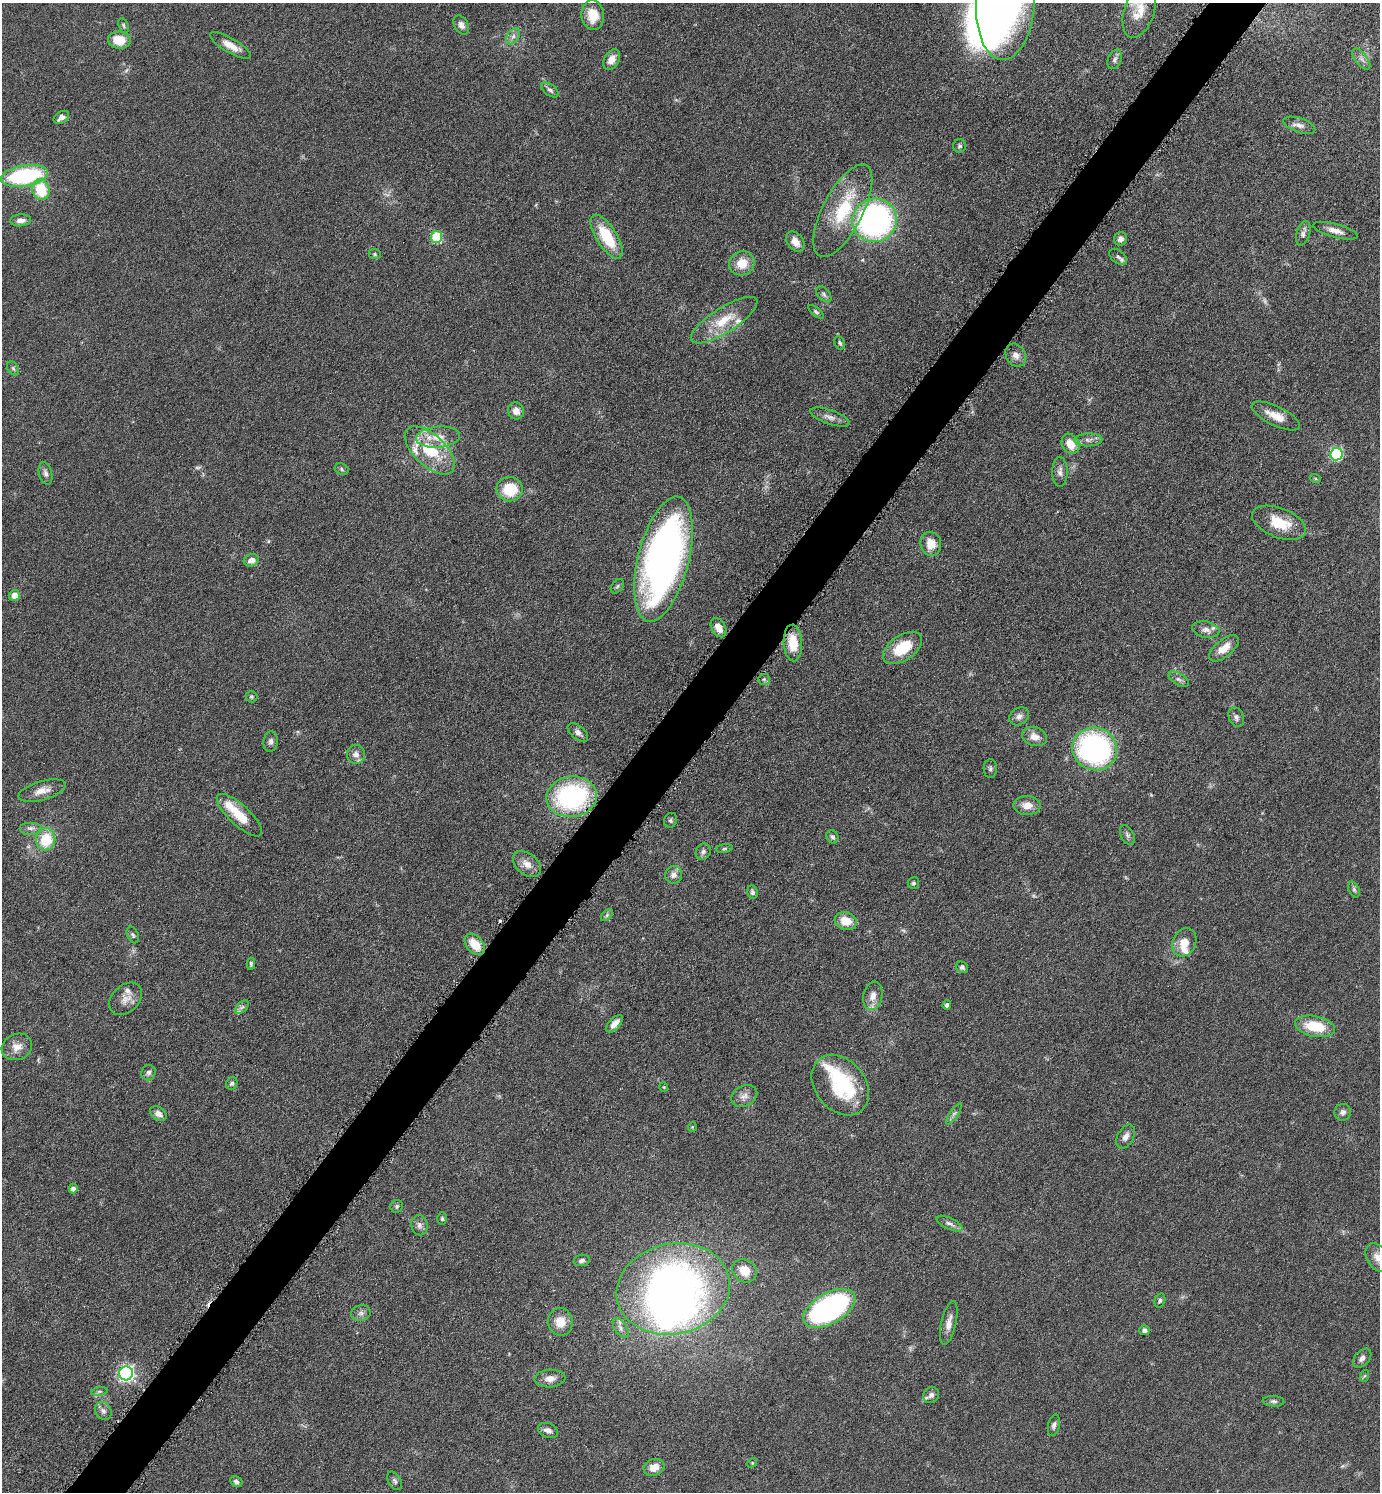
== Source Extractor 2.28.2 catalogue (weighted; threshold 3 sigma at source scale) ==
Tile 7 of 4 x 4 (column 3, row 2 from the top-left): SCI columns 2918-4295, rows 2987-4476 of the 5975 x 5973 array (HDU 1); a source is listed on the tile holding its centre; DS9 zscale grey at full resolution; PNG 1382 x 1494 px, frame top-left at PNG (2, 3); each listed source drawn as its Kron ellipse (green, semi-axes under 4 px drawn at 4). Shown black and unused: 4% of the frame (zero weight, under 4 of 8 exposures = <1% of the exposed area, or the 3 px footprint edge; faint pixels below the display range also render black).
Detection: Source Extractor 2.28.2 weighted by HDU 2 'WHT'; one run over the whole footprint, this tile lists its part. Background 0.0485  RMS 0.004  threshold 0.0165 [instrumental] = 3 sigma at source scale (4.09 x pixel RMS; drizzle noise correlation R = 1.36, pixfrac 0.8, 0.05/0.05 arcsec/px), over >= 5 px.
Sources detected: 160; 5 too faint to see at this stretch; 3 inside a brighter object's white glare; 2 cosmic-ray / hot-pixel residue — neither listed nor drawn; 10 inside a brighter listed object's ellipse — not listed separately; the other 140 listed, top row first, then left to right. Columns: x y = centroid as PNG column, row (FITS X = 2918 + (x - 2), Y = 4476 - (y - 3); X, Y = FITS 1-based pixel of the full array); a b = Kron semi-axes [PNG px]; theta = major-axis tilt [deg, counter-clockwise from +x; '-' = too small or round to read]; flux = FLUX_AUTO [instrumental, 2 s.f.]
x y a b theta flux
1005 4 56 29 87 180
1139 11 28 15 72 7
593 15 15 11 -84 7
461 25 10 7 -61 1.9
124 26 8 5 -70 0.74
513 36 9 6 54 1.4
119 40 11 8 -5 7.6
230 45 23 7 -30 4.3
1115 59 10 6 68 1.4
1361 59 12 6 -52 1.6
612 60 11 7 57 3.3
550 90 10 5 -37 1.1
61 117 8 5 32 1.9
1299 125 16 7 -19 2.3
960 146 7 6 - 0.88
24 176 24 10 9 40
41 190 10 8 -73 13
843 211 51 20 62 23
20 220 10 6 5 2.3
874 220 22 21 - 110
1335 231 23 6 -15 3.1
1303 233 12 6 73 1.9
436 237 6 6 - 24
607 237 25 10 -57 16
1120 239 7 6 - 1.7
795 242 11 8 -53 3.1
375 254 6 5 - 0.56
1118 257 10 6 -39 1.2
742 263 13 11 30 6.5
824 294 9 5 -47 1
816 312 9 4 -40 0.7
724 320 38 12 32 11
840 343 7 5 -62 0.74
1016 355 12 9 -58 2.4
13 368 8 5 -54 0.8
516 411 8 8 - 3.3
1276 416 26 9 -26 5.6
830 417 21 7 -19 2.5
438 437 22 10 5 6.1
1088 440 14 6 2 1.9
1071 444 11 8 -59 5.5
430 450 31 15 -43 16
1336 454 6 6 - 45
342 469 7 5 -26 0.73
1060 472 15 7 -89 2
45 473 11 6 -74 1.5
1315 478 5 3 - 0.41
510 489 13 12 - 13
1279 523 28 14 -21 11
931 544 12 10 -77 5.2
663 559 64 25 76 200
251 560 8 6 16 2.4
617 586 8 5 52 0.71
14 595 6 5 - 3.5
718 628 10 7 -60 3.7
1206 630 14 8 -12 2.1
793 643 18 9 -88 9.2
902 648 22 12 34 13
1224 648 18 8 39 4.7
764 679 6 5 - 0.67
1179 679 11 6 -31 1.4
251 697 6 6 - 0.72
1019 716 10 8 32 1.9
1236 717 10 7 -67 1.4
578 732 12 6 -39 1.7
1035 737 13 9 -17 3.5
271 742 10 7 84 1.4
1095 749 23 21 -24 79
356 754 9 9 - 2.2
990 768 9 6 -88 1
42 791 24 9 16 4.1
572 797 25 20 7 56
1027 806 13 9 -1 3.5
239 815 29 10 -43 9
671 820 7 6 - 0.82
31 828 11 6 0 1.6
1127 835 10 6 -61 1
832 837 7 5 -57 0.86
46 839 11 10 - 14
724 848 8 4 9 0.64
703 852 8 7 - 1.2
527 864 16 10 -40 3.8
674 875 9 8 - 2.2
913 883 6 5 - 0.68
1354 889 8 5 -63 0.87
752 892 7 5 -77 0.96
607 915 7 4 46 0.75
846 921 11 9 -17 6.3
133 935 9 5 -65 0.86
1184 942 15 11 63 5.3
475 944 12 8 -47 7
251 964 6 4 -88 0.64
962 967 6 5 - 0.9
873 996 14 9 77 3.3
126 999 19 13 44 3.7
947 1005 5 4 - 0.88
242 1007 8 5 44 1.1
615 1024 11 5 47 2.9
1315 1026 20 10 -11 13
17 1047 16 13 25 4.1
149 1073 8 7 - 1.3
232 1083 6 5 - 0.89
840 1085 33 25 -51 30
664 1087 4 4 - 0.4
744 1096 14 10 28 2.6
1343 1112 8 8 - 1.5
158 1114 9 6 -34 2.3
954 1114 12 3 57 1
692 1127 4 4 - 0.41
1126 1137 13 8 61 2.4
73 1188 5 4 - 1.6
397 1206 6 6 - 0.88
442 1219 6 5 - 0.66
949 1224 14 5 -24 1.6
419 1225 10 8 -79 1.7
1377 1257 15 10 -58 3.2
582 1260 8 5 9 1
745 1271 13 11 -38 5.7
673 1289 57 45 13 220
1160 1300 7 5 74 0.8
829 1308 29 15 29 88
361 1313 10 7 15 1.5
560 1322 14 12 -81 5.4
949 1323 22 7 77 3.3
620 1328 11 6 -57 1.7
1145 1330 5 5 - 1.2
1362 1358 11 7 48 1.8
126 1373 7 7 - 110
1364 1376 6 4 70 0.44
550 1378 15 9 3 3.1
99 1391 8 4 8 0.83
931 1395 8 7 - 1.4
1273 1401 11 5 -5 1
103 1411 9 8 - 1.6
1054 1425 11 5 78 1.2
548 1430 10 7 -21 1.9
752 1463 5 4 - 0.41
654 1467 10 8 19 4.5
395 1481 10 6 -58 1
236 1482 6 5 - 1
Overlapping masked pixels (flux is a lower limit): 1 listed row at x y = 572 797
Isophote crosses this tile's border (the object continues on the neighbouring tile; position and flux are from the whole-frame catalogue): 3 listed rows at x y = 1005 4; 1139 11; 1377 1257